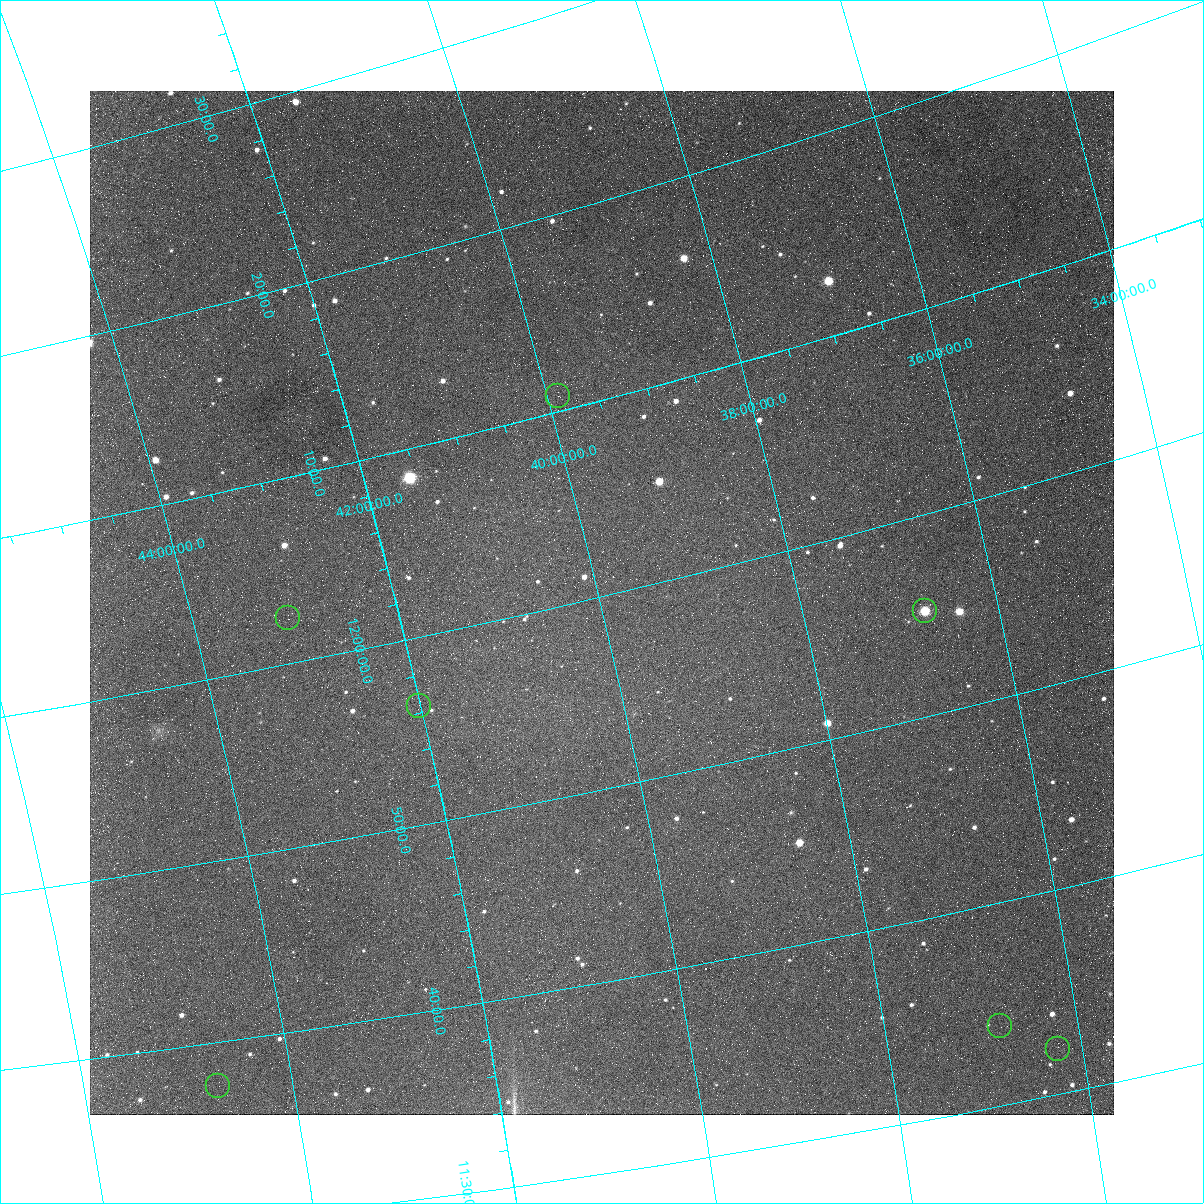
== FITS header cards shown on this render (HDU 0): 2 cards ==
NAXIS1  =                 1024
NAXIS2  =                 1024

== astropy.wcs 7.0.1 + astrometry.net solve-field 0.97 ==
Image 1024 x 1024 px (HDU 0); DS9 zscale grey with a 90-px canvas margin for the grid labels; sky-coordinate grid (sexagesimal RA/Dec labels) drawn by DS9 from the SOLVED WCS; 7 Tycho-2 reference stars matched to detected sources circled (green)
Header WCS: none
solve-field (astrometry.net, Tycho-2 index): SOLVED blind (the file carries no WCS)
Solved WCS: RA---TAN-SIP/DEC--TAN-SIP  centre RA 11:59:41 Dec +39:59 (179.92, +39.98 deg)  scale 36.6 arcsec/px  FOV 625.1' x 621.6'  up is +104 deg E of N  parity flipped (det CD > 0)
(file carries no celestial WCS; the grid is the blind solution)
Tycho-2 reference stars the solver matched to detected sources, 7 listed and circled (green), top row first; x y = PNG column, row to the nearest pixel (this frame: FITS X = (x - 90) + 1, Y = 1024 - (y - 91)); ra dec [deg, ICRS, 3 dp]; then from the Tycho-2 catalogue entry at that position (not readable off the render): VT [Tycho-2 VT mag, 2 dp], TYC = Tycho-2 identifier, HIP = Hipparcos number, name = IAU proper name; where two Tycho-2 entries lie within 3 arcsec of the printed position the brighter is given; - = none
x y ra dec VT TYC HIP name
558 396 182.697 +39.892 6.87 3017-781-1 59366 -
925 611 178.809 +36.756 6.67 2526-1312-1 58119 -
288 618 180.620 +43.084 6.72 3019-2029-1 58708 -
419 706 179.095 +42.014 7.15 3016-2176-1 58217 -
1000 1026 173.485 +36.816 6.49 2525-2443-1 56410 -
1058 1049 173.052 +36.247 6.70 2525-2444-1 56274 -
218 1086 174.403 +44.716 6.83 3015-683-1 56708 -